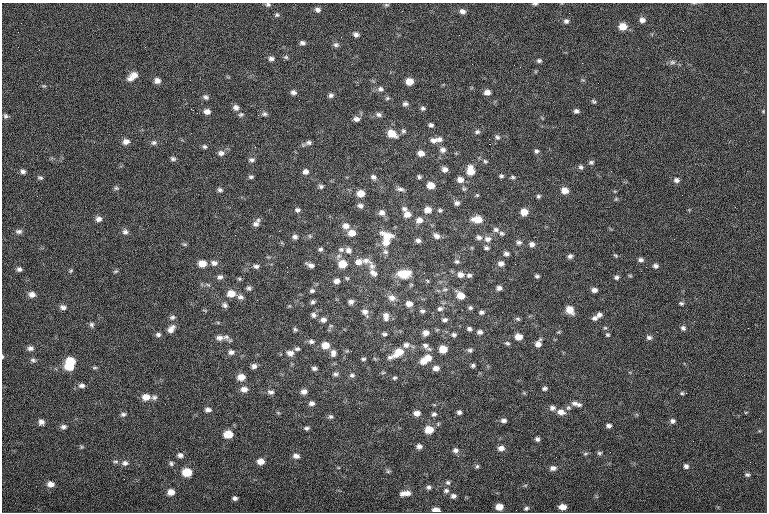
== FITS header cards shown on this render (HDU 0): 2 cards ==
NAXIS1  =                  765
NAXIS2  =                  510

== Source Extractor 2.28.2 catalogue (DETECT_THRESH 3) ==
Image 765 x 510 px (HDU 0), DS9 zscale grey, 1 PNG px = 1 image px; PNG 769 x 514 px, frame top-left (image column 1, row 510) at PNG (2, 3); no overlay
Background -0.693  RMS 8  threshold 24.1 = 3 sigma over >= 5 px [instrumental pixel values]
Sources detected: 299; all 299 listed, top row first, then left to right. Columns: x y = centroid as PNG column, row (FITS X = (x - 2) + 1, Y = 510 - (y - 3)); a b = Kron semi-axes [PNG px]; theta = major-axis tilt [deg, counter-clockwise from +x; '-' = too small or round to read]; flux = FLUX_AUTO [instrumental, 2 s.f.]
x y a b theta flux
268 4 7 5 -1 1100
535 4 6 3 1 880
386 5 6 4 -1 760
318 10 7 5 -28 1900
463 11 7 6 - 2200
277 15 6 5 - 920
642 20 7 6 - 2300
566 21 7 6 - 1600
623 26 7 6 - 6900
683 31 3 2 - 400
356 34 6 5 - 1800
302 43 6 5 - 1500
336 45 8 6 -1 1400
145 47 3 3 - 570
39 50 2 2 - 1200
286 57 6 5 - 900
271 59 7 6 - 1700
539 61 6 5 - 1100
672 62 8 6 0 1600
520 67 2 2 - 270
134 75 9 7 6 4100
130 78 8 6 -12 2200
157 81 7 6 - 2500
409 82 6 6 - 6000
44 86 7 3 -1 630
380 89 8 7 - 1900
293 92 6 5 - 1700
487 92 6 5 - 2900
331 95 6 5 - 1600
206 97 8 6 -29 1400
387 98 7 5 22 870
594 101 6 4 -37 910
405 104 7 5 5 1500
236 108 7 6 - 2300
423 108 6 5 - 1100
191 109 3 2 - 550
576 111 5 5 - 1500
763 111 5 3 - 470
207 112 7 6 - 2600
241 114 7 5 23 1100
264 114 7 6 - 1300
379 115 8 6 -14 1700
6 116 6 6 - 1200
356 119 7 6 - 2200
431 125 5 4 - 1300
403 131 7 6 - 1100
477 132 7 6 - 1300
392 133 9 7 -28 8300
497 137 8 6 -39 1400
439 139 8 7 - 2000
434 140 10 7 14 2800
126 141 8 6 8 2700
154 143 7 6 - 1400
308 143 9 6 11 1800
489 144 2 2 - 3500
205 147 6 5 - 1000
443 150 8 7 - 2200
536 151 6 5 - 1200
221 153 8 7 - 2300
421 153 7 6 - 3700
173 159 7 5 -23 1200
252 160 8 6 -4 1500
485 161 7 5 -25 980
591 162 7 6 - 1200
581 167 7 6 - 1300
445 169 6 6 - 2400
23 171 6 6 - 1600
470 171 11 8 -86 7200
305 172 7 6 - 2200
501 176 5 4 - 1000
251 177 6 4 12 1100
373 177 7 6 - 1700
419 177 5 4 - 1100
513 177 6 5 - 940
40 178 7 5 -14 970
460 180 8 7 - 3400
676 180 7 6 - 1800
431 185 7 6 - 5800
321 186 6 5 - 1300
116 188 6 5 - 960
400 189 11 5 -10 1600
464 189 6 5 - 810
220 190 7 5 -13 1200
565 191 7 6 - 4900
361 193 7 6 - 5500
538 196 5 5 - 940
616 199 5 4 - 650
457 203 6 6 - 1600
360 206 7 6 - 1800
405 209 7 6 - 1700
297 210 7 5 -23 1400
428 210 7 6 - 4600
440 210 6 5 - 1000
524 212 7 6 - 5800
382 213 8 7 - 2400
407 214 8 7 - 3700
99 219 7 7 - 2200
477 219 9 6 -5 7700
419 220 9 8 - 3100
256 223 10 6 54 2400
346 226 8 7 - 3100
496 230 8 7 - 1700
19 231 9 6 6 1600
125 232 8 7 - 1800
352 233 8 6 7 4700
501 233 6 5 - 1100
235 235 2 2 - 1300
310 236 6 5 - 770
387 236 13 8 -21 7700
436 236 8 7 - 2300
295 237 7 6 - 1700
479 237 7 6 - 1600
488 239 9 8 - 2800
418 241 7 5 -4 1700
386 242 9 8 - 4600
519 242 7 6 - 1500
184 244 6 4 -11 780
532 244 6 6 - 2200
486 248 6 5 - 1100
320 249 5 5 - 1100
341 249 8 7 - 1500
348 250 8 7 - 2200
385 252 8 7 - 1500
506 254 6 4 -1 1600
615 255 7 4 -44 710
357 256 2 2 - 1100
570 256 6 5 - 1500
641 260 7 5 -11 1600
366 261 14 8 -14 3100
457 261 6 6 - 1100
358 262 9 8 - 3200
202 263 8 6 -3 6000
214 263 9 7 -3 2300
501 263 7 6 - 2300
342 264 8 7 - 8300
515 264 2 2 - 1900
310 265 8 4 -21 2100
256 266 7 5 -4 1600
372 266 9 8 - 2300
655 266 6 5 - 1600
646 267 2 2 - 1000
19 269 6 5 - 1500
71 271 6 4 45 720
115 271 7 4 19 800
287 272 2 2 - 3900
373 273 10 7 -42 2700
404 274 13 8 2 13000
460 274 8 7 - 3100
469 275 7 5 1 1400
537 276 5 4 - 1100
630 276 6 4 -1 580
220 277 7 6 - 1700
616 277 6 5 - 1300
347 278 6 4 -41 710
239 279 6 5 - 740
337 281 6 5 - 2300
208 285 6 4 -19 830
249 288 6 6 - 1300
499 288 5 5 - 1800
445 289 7 5 16 1200
594 290 6 5 - 2100
312 291 6 5 - 1200
32 294 7 6 - 2800
231 294 9 7 2 5800
461 296 7 6 - 6900
240 297 8 6 -19 1800
392 298 10 8 -15 3400
257 300 2 2 - 260
313 302 6 5 - 1100
351 302 5 5 - 1800
681 303 6 5 - 970
409 304 7 6 - 3300
225 305 7 6 - 1500
63 307 8 6 -10 2000
470 308 5 5 - 1000
440 309 8 6 14 1600
570 310 8 6 -50 6500
422 311 7 5 -19 1200
365 312 8 7 - 2400
481 312 6 5 - 1300
313 315 7 6 - 1600
599 315 7 6 - 1900
386 316 10 7 -84 2800
172 317 7 6 - 1400
594 318 7 6 - 1700
518 319 7 5 -16 930
323 320 8 7 - 2100
445 320 6 5 - 1400
92 325 8 6 -67 1300
605 328 5 4 - 710
683 328 6 6 - 1400
171 329 11 7 48 3400
295 329 5 5 - 870
469 329 6 5 - 1300
480 332 8 7 - 1800
426 333 7 6 - 2600
158 334 7 6 - 1400
384 334 7 5 -6 1100
454 335 6 5 - 1200
608 335 6 5 - 880
226 337 10 7 -13 1900
518 337 6 6 - 5300
649 337 7 6 - 1500
219 338 10 7 0 2700
311 341 8 6 -11 1600
507 343 7 5 -18 1000
538 343 9 6 64 3200
325 345 8 7 - 5900
406 345 8 7 - 2200
425 345 10 7 -40 2200
30 348 7 6 - 1800
297 349 7 5 7 1200
443 349 6 6 - 8400
470 350 7 5 -2 1200
231 352 8 6 0 1900
398 352 13 8 35 8900
290 353 8 6 -14 2800
333 353 9 7 86 2400
2 356 4 2 - 500
390 357 7 6 - 1600
428 358 11 8 6 6100
363 359 6 4 1 900
33 360 7 6 - 1200
70 361 8 7 - 11000
423 362 7 6 - 3300
473 365 5 5 - 1100
69 366 9 6 -8 10000
254 366 7 6 - 1900
95 368 8 4 0 750
314 368 6 4 -11 1400
436 368 7 6 - 2600
383 373 6 4 1 630
335 374 8 5 3 1300
352 375 7 6 - 1400
241 377 8 6 6 5200
394 378 6 5 - 850
81 385 8 6 -6 1900
544 388 6 4 7 1200
244 389 8 7 - 3100
271 392 8 6 -11 1600
304 392 7 6 - 2500
682 393 5 4 - 740
686 393 3 2 - 890
146 397 9 7 0 4900
154 397 7 6 - 1400
312 403 7 5 8 1700
575 403 9 6 -17 2200
579 405 8 6 -3 1600
552 408 8 7 - 1900
568 408 8 7 - 1400
208 410 7 6 - 1900
459 412 5 4 - 1400
561 412 10 7 -12 3500
417 413 7 6 - 3400
123 414 7 5 14 1300
434 414 7 6 - 1400
331 417 7 5 -40 1200
504 420 7 5 -5 1600
673 421 6 6 - 1500
41 422 7 5 -33 2000
39 425 4 3 - 690
609 426 6 5 - 1600
63 427 8 6 8 1600
307 428 6 4 8 1100
429 430 7 6 - 9400
228 434 7 6 - 9500
537 439 5 4 - 1300
693 441 2 2 - 1500
419 446 6 6 - 2000
82 447 5 5 - 700
501 448 7 6 - 2700
455 450 8 7 - 2100
599 453 7 5 14 1000
585 454 6 4 17 790
180 455 7 5 -5 1900
296 456 8 6 -12 2300
115 461 8 4 0 1100
261 461 7 6 - 4100
125 463 9 7 5 2000
171 463 6 6 - 1200
477 466 6 4 73 890
686 466 5 5 - 1500
553 468 8 6 6 2000
388 471 6 5 - 960
187 472 7 6 - 12000
747 475 5 4 - 1000
124 479 2 2 - 380
448 482 6 6 - 1200
50 484 8 7 - 3300
428 487 6 5 - 1400
446 491 7 6 - 1300
171 492 7 6 - 4000
405 493 12 5 7 3900
453 496 6 5 - 1600
235 498 5 4 - 1500
499 507 6 5 - 6100
562 507 7 5 2 3800
526 508 6 4 21 970
436 510 6 4 -4 4500
At the frame edge (FLAGS 8, measured only in part): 4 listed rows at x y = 268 4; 535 4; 2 356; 436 510